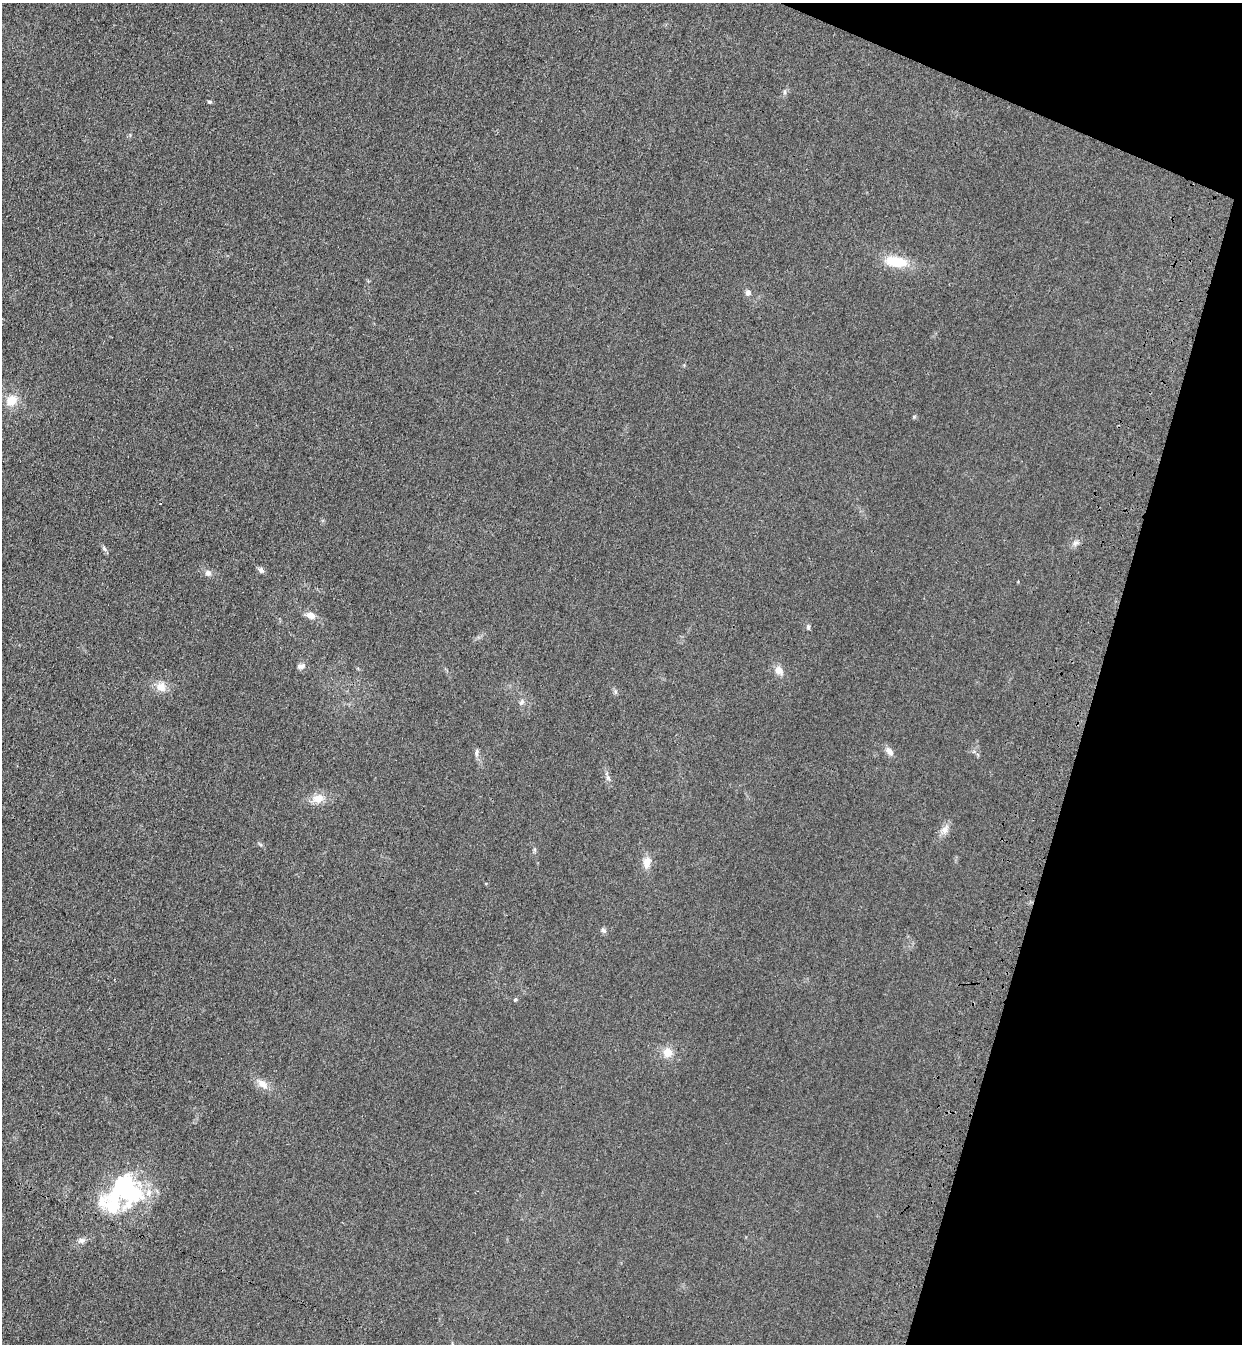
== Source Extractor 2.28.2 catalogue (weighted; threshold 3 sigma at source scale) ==
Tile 8 of 4 x 4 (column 4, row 2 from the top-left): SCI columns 3963-5202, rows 2730-4071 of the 5575 x 5458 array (HDU 1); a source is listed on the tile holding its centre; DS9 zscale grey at full resolution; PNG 1244 x 1346 px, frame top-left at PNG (2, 3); no overlay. Shown black and unused: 15% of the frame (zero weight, under 3 of 4 exposures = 6% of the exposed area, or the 3 px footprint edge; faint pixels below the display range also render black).
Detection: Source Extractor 2.28.2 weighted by HDU 2 'WHT'; one run over the whole footprint, this tile lists its part. Background 0.0343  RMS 0.0055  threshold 0.0248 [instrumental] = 3 sigma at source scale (4.5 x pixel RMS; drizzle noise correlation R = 1.50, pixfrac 1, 0.05/0.05 arcsec/px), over >= 5 px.
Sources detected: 31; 2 inside a brighter object's white glare — not listed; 1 inside a brighter listed object's ellipse — not listed separately; the other 28 listed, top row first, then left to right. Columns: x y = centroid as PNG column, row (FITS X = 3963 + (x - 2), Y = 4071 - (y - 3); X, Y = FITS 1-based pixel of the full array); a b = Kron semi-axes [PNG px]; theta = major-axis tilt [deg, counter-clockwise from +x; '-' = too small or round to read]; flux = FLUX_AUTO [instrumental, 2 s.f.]
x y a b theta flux
785 92 6 4 89 0.97
209 102 6 4 -19 0.71
896 261 26 12 -8 16
748 293 7 6 - 2.2
11 400 14 12 41 7.9
914 417 5 5 - 0.63
1075 543 10 6 52 2
104 549 8 5 -62 1.2
261 570 9 6 -44 1.6
208 573 9 8 - 2.1
311 615 9 7 -25 4.1
808 627 7 5 89 0.89
301 666 11 7 6 2.1
779 670 11 9 -56 3.8
161 687 12 12 - 5.4
521 702 10 5 41 1.5
889 751 12 7 -49 3.1
476 752 11 5 89 1.5
608 778 7 5 -45 1.3
318 798 16 11 15 6.2
945 829 14 8 59 3.6
647 862 14 10 81 4.9
603 930 8 5 -31 1.1
515 999 5 5 - 0.75
668 1052 12 11 - 5.6
263 1084 16 10 -40 4.9
129 1194 39 28 -12 48
81 1240 9 7 -10 1.9